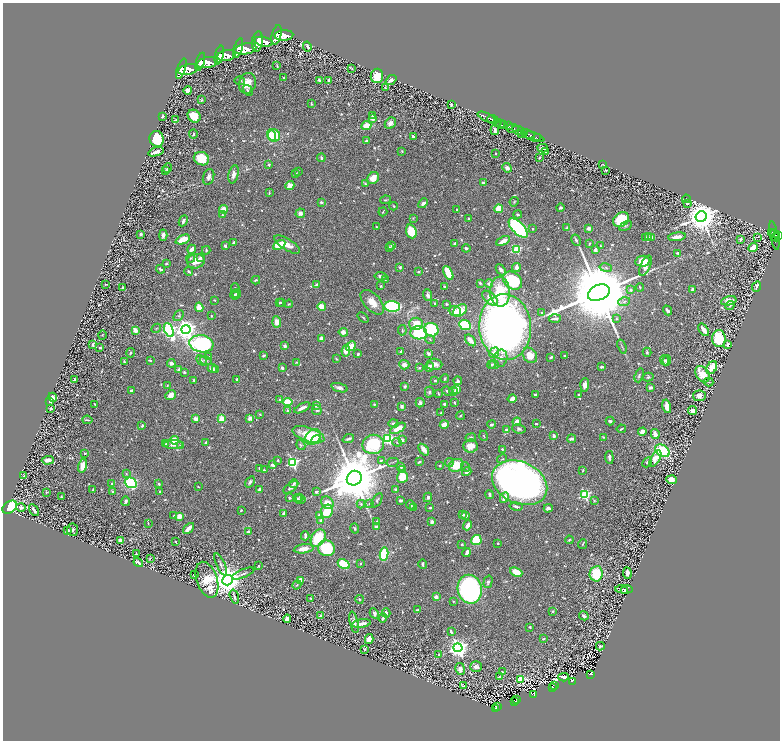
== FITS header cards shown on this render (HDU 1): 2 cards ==
NAXIS1  =                 1555
NAXIS2  =                 1476

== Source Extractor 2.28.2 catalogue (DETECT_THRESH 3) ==
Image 1555 x 1476 px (HDU 1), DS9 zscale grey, zoomed out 1/2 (1 PNG px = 2 x 2 image px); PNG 782 x 742 px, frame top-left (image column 2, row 1475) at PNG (3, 3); each listed source drawn as its Kron ellipse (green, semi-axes under 4 px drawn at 4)
Background 0.988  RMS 0.018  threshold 0.0532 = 3 sigma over >= 5 px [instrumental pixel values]
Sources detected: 900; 61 cannot appear on this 1/2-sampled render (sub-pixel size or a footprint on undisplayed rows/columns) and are neither listed nor drawn; of the other 839, the 500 brightest by FLUX_AUTO listed and drawn (339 fainter detections omitted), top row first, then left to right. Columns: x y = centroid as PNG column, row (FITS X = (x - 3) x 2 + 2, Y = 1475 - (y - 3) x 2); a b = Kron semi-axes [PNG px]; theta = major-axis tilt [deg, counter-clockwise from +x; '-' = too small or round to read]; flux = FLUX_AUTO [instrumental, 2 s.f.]
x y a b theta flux
276 35 10 4 75 7300
284 35 9 5 4 7600
257 42 10 5 81 7100
264 42 9 4 -11 8800
307 47 5 2 - 7.6
238 48 10 4 73 6000
245 49 11 5 10 6800
219 55 9 4 76 6000
227 55 9 5 11 6400
200 62 9 4 73 5500
207 63 10 5 12 6500
277 66 3 2 - 3.9
352 68 3 2 - 3.2
181 69 10 4 70 5400
188 69 10 5 13 5700
377 76 7 6 - 59
284 78 3 2 - 3.6
319 80 3 2 - 9.6
391 80 6 3 38 14
240 81 5 4 - 7.2
329 81 4 2 - 9.8
247 83 10 8 74 46
385 87 4 2 - 6.3
188 90 4 3 - 34
248 90 6 4 -60 6.4
201 100 3 3 - 3.9
311 104 4 2 - 4.1
451 105 3 2 - 8.6
372 115 2 2 - 9.7
162 116 3 2 - 7.2
194 116 7 6 - 77
487 117 9 2 -25 1900
373 118 4 4 - 15
176 120 3 2 - 3.9
493 120 6 2 -20 2000
390 123 6 5 - 16
497 123 4 2 - 540
500 124 4 2 - 710
504 124 3 2 - 1200
366 126 5 4 - 53
508 126 3 2 - 620
512 128 6 3 3 1400
495 130 5 3 - 15
518 130 6 3 -24 3800
524 132 2 2 - 660
193 134 4 3 - 5.5
521 134 2 1 - 220
528 134 7 2 -22 1700
271 135 6 4 -73 91
274 135 6 6 - 100
413 137 3 2 - 14
534 137 11 3 -18 580
538 138 2 1 - 390
157 139 8 7 - 180
366 141 4 3 - 11
543 148 5 3 - 28
402 151 3 2 - 3.5
156 152 8 2 18 23
545 152 3 2 - 3.4
496 153 2 2 - 5.1
321 158 4 3 - 6.6
539 158 4 2 - 4
201 159 8 6 -26 64
269 164 3 3 - 5.5
602 165 4 2 - 3.1
167 168 5 3 - 3.4
507 168 5 4 - 16
606 170 2 2 - 3.4
166 171 3 3 - 3.3
298 172 4 2 - 4.2
233 174 9 5 77 19
296 174 2 2 - 3.8
209 177 8 5 73 16
373 178 6 5 - 41
483 183 2 2 - 26
365 184 4 3 - 4.6
290 185 5 4 - 33
269 193 3 2 - 3.9
686 199 4 3 - 3.5
385 200 5 3 - 4.6
321 202 3 3 - 8.2
514 202 5 3 - 3.9
423 203 5 3 - 11
687 203 3 3 - 7
394 206 4 3 - 3.6
560 208 4 4 - 7.3
223 209 4 4 - 40
457 209 2 2 - 4.1
499 209 4 4 - 89
383 212 4 2 - 3.3
300 213 5 4 - 16
222 215 3 3 - 3
518 215 4 3 - 5.2
701 217 5 5 - 9500
413 218 4 3 - 3.8
469 219 3 2 - 4.3
621 220 8 6 35 150
183 221 6 3 63 9.6
626 226 7 4 29 4.9
376 227 3 2 - 4.1
518 228 12 6 -46 830
567 228 4 3 - 5.4
589 228 4 3 - 14
533 229 3 2 - 3.8
411 231 7 5 -70 81
772 232 4 2 - 270
774 233 2 2 - 210
141 234 3 2 - 13
163 235 5 3 - 12
774 235 15 2 -78 390
778 235 3 2 - 640
648 236 4 2 - 3.6
652 237 4 3 - 4.6
677 237 9 3 8 31
758 237 2 1 - 53
776 237 4 3 - 570
646 238 3 3 - 4.7
183 239 7 3 23 69
740 239 3 2 - 9.5
576 240 6 4 -62 6.1
503 241 7 3 27 28
234 242 3 3 - 7.4
589 243 4 2 - 3.3
287 244 15 5 -32 34
455 244 3 2 - 11
279 245 6 4 31 97
392 245 2 2 - 10
225 246 3 2 - 9.6
600 246 2 2 - 3.9
389 247 4 3 - 3.7
753 247 5 3 - 59
466 248 4 3 - 8.2
192 249 4 3 - 23
516 249 4 3 - 290
206 250 4 3 - 4.9
595 250 4 3 - 19
678 253 4 3 - 4.8
190 258 4 3 - 3.9
200 258 4 2 - 7.7
196 261 9 7 12 72
642 261 7 5 12 66
166 264 3 2 - 5.5
645 266 11 5 65 23
400 267 4 4 - 4.9
516 268 4 3 - 20
606 268 6 4 -11 9.1
160 269 5 3 - 11
501 270 6 3 -50 16
189 271 4 3 - 6.5
418 272 2 2 - 13
448 273 7 3 -62 130
381 276 6 3 -7 9.4
256 280 4 2 - 5.5
385 280 3 3 - 3.2
512 281 10 8 -38 210
480 283 3 2 - 6.3
106 284 3 2 - 3
489 284 4 4 - 9.5
317 285 4 3 - 15
381 286 3 3 - 3.5
757 286 5 2 - 16
445 287 4 2 - 8.5
640 287 4 2 - 3.4
123 288 3 2 - 6.8
235 288 4 3 - 3.1
692 289 4 3 - 9.1
631 290 3 2 - 11
500 292 15 10 -88 160
599 293 11 7 23 74000
237 294 4 3 - 11
235 295 4 3 - 4.5
428 295 6 4 -67 13
490 298 9 5 -43 47
214 300 4 2 - 3
729 301 8 4 12 33
282 302 4 3 - 5
372 302 15 8 -48 48
624 302 6 4 17 7.4
280 303 3 3 - 4
435 303 2 2 - 11
289 304 4 3 - 3.6
446 304 2 2 - 6
392 306 8 5 -3 300
730 306 4 3 - 8.4
199 307 4 4 - 44
322 307 4 3 - 64
460 310 8 5 33 120
667 310 5 2 - 14
455 311 6 5 - 37
542 313 3 3 - 3.7
179 316 6 4 49 5.3
211 316 2 2 - 3.6
363 318 6 2 -38 3.6
555 319 6 2 4 9.2
616 319 3 3 - 3.4
277 322 5 4 - 31
416 324 7 6 - 56
465 325 6 4 -24 200
505 327 33 26 -85 2700
156 328 5 2 - 3.3
186 329 4 4 - 2600
135 330 4 3 - 28
169 330 7 4 -66 760
402 330 5 3 - 4.2
431 330 7 6 - 160
704 330 7 3 -55 39
343 332 4 3 - 21
419 333 8 6 -4 180
102 335 4 3 - 3.5
321 338 3 2 - 29
430 339 5 3 - 3.4
719 339 8 7 - 130
470 340 7 3 -47 23
93 344 4 2 - 5
201 344 12 8 -9 460
728 345 4 2 - 10
285 346 4 3 - 9.3
351 346 5 4 - 66
622 347 7 2 -72 5.5
100 348 2 2 - 11
346 351 5 4 - 38
401 352 3 2 - 8
647 352 4 3 - 4.1
130 353 5 3 - 4.5
494 353 5 4 - 35
358 354 3 2 - 5.4
429 354 4 3 - 8.3
264 355 3 2 - 6.7
530 355 8 6 -52 37
564 356 2 2 - 3.7
209 357 3 3 - 5.5
551 357 3 2 - 7
501 358 9 6 80 20
336 359 4 3 - 3.5
150 360 2 2 - 7.9
201 360 6 4 -47 7.3
665 360 5 3 - 9.4
667 360 5 3 - 6.9
206 361 6 3 -16 7.7
124 362 4 2 - 4.9
296 362 4 3 - 3.7
171 363 4 3 - 13
434 364 8 5 -4 23
404 365 5 4 - 17
491 365 4 3 - 4.8
494 365 5 3 - 6.2
429 367 5 3 - 18
602 367 4 2 - 6.2
212 368 5 4 - 18
282 368 3 3 - 13
419 368 3 3 - 3.6
712 368 7 5 59 60
179 369 4 3 - 6.4
215 369 3 2 - 4.8
184 372 3 3 - 7.5
703 374 9 6 -55 93
639 375 7 3 72 5.7
648 377 5 4 - 6.7
237 379 3 3 - 11
445 379 4 3 - 4.2
75 380 3 2 - 5.9
194 380 3 2 - 6.3
435 381 3 2 - 4.8
458 381 4 3 - 10
709 382 4 3 - 3.5
167 385 4 3 - 3.3
585 385 6 4 86 19
405 386 4 3 - 5.8
651 387 4 3 - 9.6
339 388 9 4 -16 16
457 389 4 3 - 44
131 390 3 3 - 5.6
447 391 5 3 - 7
453 391 4 3 - 12
429 392 5 4 - 5.9
438 393 4 2 - 3.4
535 394 3 2 - 5.8
171 395 6 4 38 25
578 395 3 2 - 4.4
699 396 6 5 - 21
53 397 4 3 - 11
512 399 4 3 - 19
279 400 4 3 - 4.5
50 402 3 2 - 6.9
288 402 5 3 - 160
455 402 3 2 - 3.9
420 403 5 4 - 8.9
95 404 3 2 - 3.5
374 404 3 2 - 5
444 404 3 3 - 5.9
316 405 2 2 - 44
402 406 4 3 - 9.1
667 406 7 4 -75 29
302 408 9 3 28 20
51 409 3 2 - 12
317 410 5 4 - 7.6
693 410 4 3 - 37
288 411 4 3 - 8.4
441 413 2 2 - 3.1
260 414 3 2 - 3.9
460 416 4 2 - 3.1
250 418 2 2 - 63
196 419 3 3 - 25
222 419 3 3 - 79
87 420 5 2 - 6
610 421 4 3 - 5.4
517 422 4 3 - 35
393 423 5 3 - 8.5
492 424 4 3 - 7.9
536 424 2 2 - 5.3
444 425 4 3 - 37
142 426 4 3 - 6.3
398 428 9 4 29 51
507 429 4 2 - 10
519 429 7 4 -9 9
621 429 4 2 - 4.6
642 432 4 4 - 25
308 434 16 7 -18 88
655 434 5 3 - 28
484 436 5 3 - 3.7
554 436 4 3 - 7.4
313 437 9 7 49 120
604 437 3 2 - 5.1
471 438 5 4 - 6.6
348 439 6 2 20 8
388 439 4 4 - 290
571 439 4 3 - 8.7
174 440 4 4 - 51
316 440 5 4 - 69
402 440 3 3 - 17
206 442 3 2 - 5.2
397 442 5 3 - 4.3
166 444 3 2 - 3.7
373 444 11 9 11 210
173 445 9 4 -2 18
181 445 3 3 - 3.5
301 445 5 4 - 4.5
470 446 7 6 - 42
502 449 3 2 - 3.6
424 450 7 3 -52 33
662 451 8 5 -33 230
85 453 2 2 - 6.1
609 457 7 3 -83 9.9
655 458 9 4 60 57
502 459 5 2 - 3.3
48 460 6 3 3 17
278 460 3 3 - 4.1
381 460 3 3 - 4.1
393 462 6 2 13 4.1
419 462 3 2 - 5.5
449 462 4 4 - 9.7
647 462 5 3 - 9.5
293 463 4 3 - 490
273 465 3 3 - 12
456 465 7 6 - 74
83 466 7 4 77 34
440 466 3 2 - 4.3
401 467 4 3 - 5.7
466 467 5 3 - 3.8
259 468 3 2 - 5.1
403 469 2 2 - 7.5
264 470 2 2 - 4.5
583 470 3 2 - 3.6
467 472 5 3 - 19
126 474 3 3 - 3.6
23 476 4 3 - 3.1
402 477 6 5 - 91
354 478 8 7 - 33000
671 480 5 3 - 44
250 482 6 3 57 8.4
131 483 6 5 - 330
520 483 29 20 -25 2200
112 484 2 2 - 6.6
159 484 3 2 - 4.5
294 484 4 4 - 7
198 487 2 2 - 3.7
291 487 9 3 38 13
93 489 4 3 - 3.5
396 489 3 3 - 6.6
260 490 4 3 - 19
112 491 3 3 - 5.2
160 491 3 2 - 4.3
46 492 3 2 - 4.1
316 492 4 4 - 9
489 494 4 3 - 8.2
585 495 3 3 - 400
61 496 3 2 - 3.5
300 497 3 3 - 3.6
428 497 5 3 - 8.7
289 498 3 2 - 5.8
297 498 4 3 - 3.7
504 498 5 3 - 30
300 499 5 5 - 8.7
377 500 8 3 61 6.6
400 500 3 2 - 8
126 501 5 3 - 9.8
594 501 3 3 - 3.1
327 503 7 5 -47 45
361 504 4 3 - 5.7
370 504 4 3 - 3.8
410 505 5 3 - 7.6
516 506 6 3 -11 9.3
10 507 8 5 33 230
21 507 5 4 - 13
414 507 4 3 - 6.7
430 508 3 2 - 5.4
548 508 4 3 - 10
34 510 6 3 -56 13
241 510 2 2 - 3.9
327 511 7 6 - 86
284 513 3 2 - 8.3
463 515 3 3 - 3.9
466 515 3 3 - 17
174 516 3 2 - 4.2
179 516 3 2 - 88
319 516 4 3 - 25
321 520 4 3 - 6.7
376 522 4 3 - 5.5
432 522 3 3 - 13
148 523 4 2 - 3.3
468 525 5 3 - 22
376 526 3 3 - 11
188 528 6 2 44 41
355 529 5 3 - 5.1
72 530 6 5 - 14
68 531 2 2 - 4.5
248 532 3 3 - 12
305 536 4 2 - 9.1
318 538 9 6 59 120
120 540 4 3 - 10
476 540 5 5 - 200
569 540 4 2 - 4.1
176 542 3 2 - 3.5
498 543 2 2 - 4.2
462 544 3 3 - 3.4
582 544 5 3 - 4.2
326 548 8 8 - 180
304 549 10 4 8 34
467 552 4 3 - 20
136 554 3 3 - 3.2
384 554 7 3 79 260
150 558 3 2 - 3.3
138 563 5 2 - 12
221 564 12 3 -65 9.4
344 564 6 4 -31 97
360 564 3 3 - 3.5
423 564 5 2 - 6.8
258 566 4 3 - 5.1
516 572 6 4 -24 69
627 573 6 3 -83 18
243 574 12 3 22 12
596 574 8 6 81 130
194 575 3 2 - 7.7
207 580 18 10 -72 140
227 580 5 5 - 7400
300 581 3 2 - 73
488 582 6 4 75 8.9
297 585 5 3 - 4.9
470 589 14 12 -78 720
624 589 9 2 -2 5.7
624 591 3 2 - 3.4
234 597 7 3 -73 8.1
436 597 3 3 - 19
311 598 2 2 - 4.6
359 599 4 3 - 4.5
453 601 2 2 - 4.4
418 610 4 2 - 3.1
553 611 2 2 - 4.6
386 613 4 3 - 9.8
374 614 5 4 - 12
321 616 3 2 - 9.2
584 616 5 3 - 13
383 618 5 3 - 8.2
287 619 4 3 - 19
354 622 11 3 -77 14
361 623 9 3 9 23
530 627 4 3 - 4.2
451 632 3 2 - 9.6
369 639 5 4 - 45
543 639 3 2 - 3.3
600 646 4 4 - 5.6
458 648 4 4 - 2400
364 649 4 4 - 4.1
439 654 2 2 - 5.7
476 667 5 5 - 13
460 669 6 4 -81 21
502 672 3 2 - 3.1
591 674 3 2 - 81
499 677 2 2 - 17
563 677 5 3 - 20
521 679 4 3 - 150
572 681 3 3 - 92
554 685 2 1 - 13
464 686 4 3 - 3.3
553 688 3 3 - 76
534 694 4 3 - 94
516 699 2 1 - 6.9
515 701 3 2 - 76
497 706 2 1 - 8
496 708 3 2 - 100
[339 fainter detections neither listed nor drawn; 61 sub-pixel or undisplayed-footprint detections neither listed nor drawn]